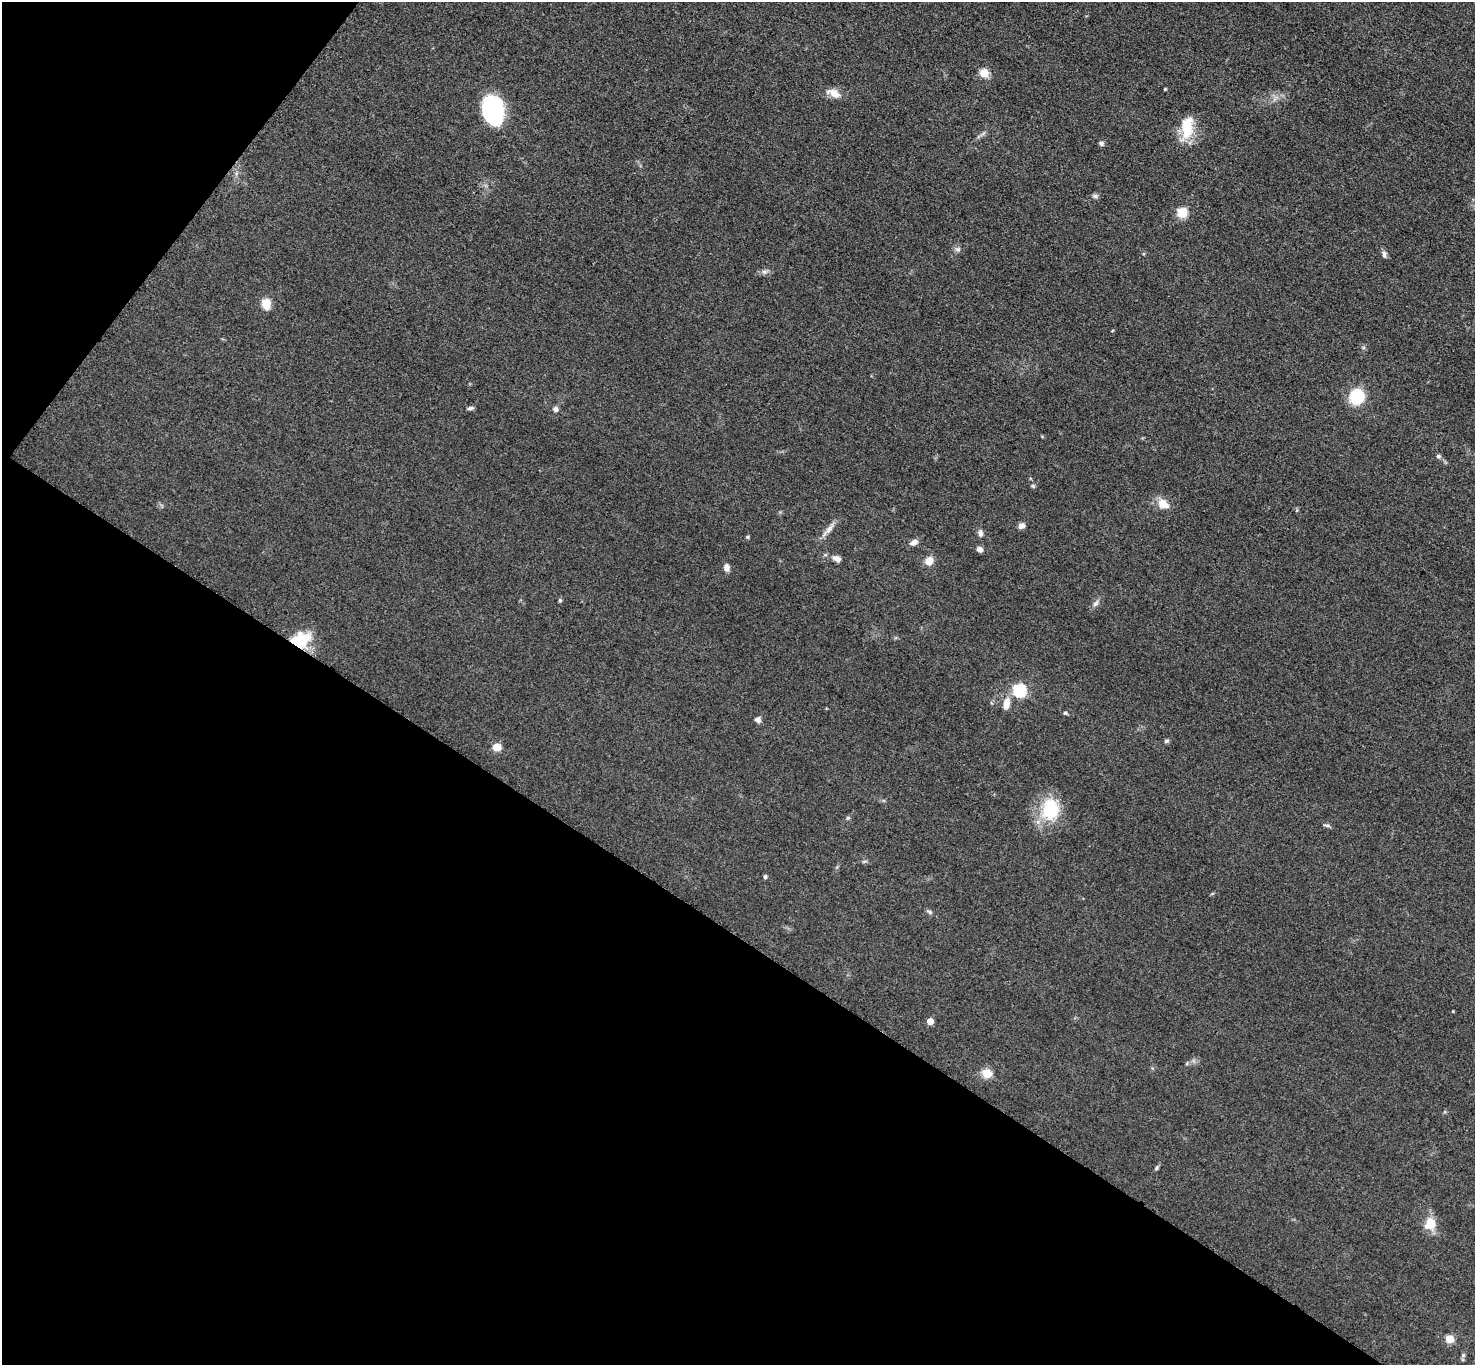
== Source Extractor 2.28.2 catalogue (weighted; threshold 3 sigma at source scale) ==
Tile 9 of 4 x 4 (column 1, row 3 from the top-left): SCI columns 13-1485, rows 1526-2888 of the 5911 x 5916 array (HDU 1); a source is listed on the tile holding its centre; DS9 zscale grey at full resolution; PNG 1477 x 1367 px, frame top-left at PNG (2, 2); no overlay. Shown black and unused: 36% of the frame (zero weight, under 3 of 5 exposures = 1% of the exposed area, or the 3 px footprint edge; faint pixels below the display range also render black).
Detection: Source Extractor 2.28.2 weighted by HDU 2 'WHT'; one run over the whole footprint, this tile lists its part. Background 0.0534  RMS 0.0058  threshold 0.0261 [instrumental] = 3 sigma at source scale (4.5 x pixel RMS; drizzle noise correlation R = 1.50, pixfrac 1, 0.05/0.05 arcsec/px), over >= 5 px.
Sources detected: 48; all 48 listed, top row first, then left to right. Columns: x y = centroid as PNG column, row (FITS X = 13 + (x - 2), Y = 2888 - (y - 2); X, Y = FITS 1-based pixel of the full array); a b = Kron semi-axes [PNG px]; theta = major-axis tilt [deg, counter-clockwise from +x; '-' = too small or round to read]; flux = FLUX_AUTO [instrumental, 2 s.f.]
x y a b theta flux
984 73 5 5 - 21
1165 89 3 3 - 0.65
834 93 16 9 -24 6.2
493 110 29 19 -76 53
1187 127 28 13 82 17
1101 143 6 5 - 1.5
1095 196 8 5 -2 1.4
1182 213 5 5 - 34
958 249 7 7 - 1.7
1384 255 10 5 -81 1.8
764 272 9 5 6 1.9
266 303 6 5 - 25
1356 396 11 10 - 32
470 408 8 4 9 1.4
555 409 7 6 - 1.9
1438 456 6 5 - 1.1
1033 486 6 5 - 0.85
1163 504 13 10 -36 7.9
1022 526 8 6 25 2.6
829 529 25 6 50 4.4
980 533 10 6 -83 2
747 537 5 4 - 0.72
914 542 9 6 30 3.2
979 549 7 6 - 2.4
836 558 10 7 -21 3.1
929 561 9 8 - 5.8
726 568 8 6 -81 3
560 600 5 4 - 0.78
1095 603 9 6 49 2.2
301 640 24 18 20 21
1020 690 6 6 - 71
1006 704 16 8 81 5.7
1065 713 6 4 -17 0.96
758 720 6 6 - 2.4
1166 741 8 5 27 1
497 747 7 6 - 8.2
1050 809 29 23 85 27
848 818 5 5 - 0.85
1327 825 9 4 -6 1.2
765 877 5 4 - 1.1
929 912 8 4 -25 1.3
1453 1011 3 3 - 0.44
930 1021 5 5 - 7.1
987 1073 12 11 - 6.4
1157 1168 7 4 81 0.91
1430 1224 16 14 80 9.7
1450 1339 5 5 - 17
1463 1355 6 5 - 0.99
Overlapping masked pixels (flux is a lower limit): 1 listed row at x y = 301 640